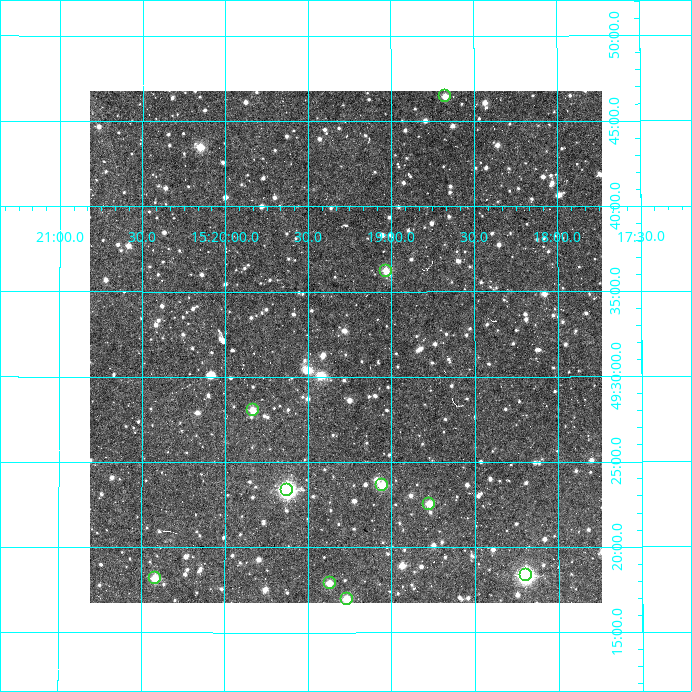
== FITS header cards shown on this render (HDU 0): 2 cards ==
NAXIS1  =                  512
NAXIS2  =                  512

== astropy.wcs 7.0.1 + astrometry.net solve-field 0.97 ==
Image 512 x 512 px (HDU 0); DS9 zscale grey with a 90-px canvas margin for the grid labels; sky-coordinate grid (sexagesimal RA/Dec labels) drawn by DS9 from the SOLVED WCS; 10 Tycho-2 reference stars matched to detected sources circled (green)
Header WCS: RA---TAN/DEC--TAN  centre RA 15:19:17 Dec +49:32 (229.82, +49.53 deg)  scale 3.52 arcsec/px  FOV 30.0' x 30.0'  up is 0 deg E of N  parity normal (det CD < 0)
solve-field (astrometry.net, Tycho-2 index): VERIFIED the header's WCS against the Tycho-2 star catalogue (verified at 2 index scales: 10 matches each, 0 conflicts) and refined it, rather than solving blind
Solved WCS: RA---TAN-SIP/DEC--TAN-SIP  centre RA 15:19:16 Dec +49:32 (229.82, +49.53 deg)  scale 3.51 arcsec/px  FOV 30.0' x 30.0'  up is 0 deg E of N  parity normal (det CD < 0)
The solver's refit moves the header's centre by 1.4 arcsec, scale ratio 0.9992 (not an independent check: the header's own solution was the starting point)
Tycho-2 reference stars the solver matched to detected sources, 10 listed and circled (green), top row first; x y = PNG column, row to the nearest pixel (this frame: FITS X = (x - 90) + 1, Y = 512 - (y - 91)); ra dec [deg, ICRS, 3 dp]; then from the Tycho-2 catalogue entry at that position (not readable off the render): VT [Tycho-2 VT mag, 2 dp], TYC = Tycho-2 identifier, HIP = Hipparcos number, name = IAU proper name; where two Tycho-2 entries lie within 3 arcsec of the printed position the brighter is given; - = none
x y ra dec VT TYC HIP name
445 96 229.668 +49.774 12.73 3485-970-1 - -
386 271 229.758 +49.604 12.03 3485-779-1 - -
253 410 229.958 +49.467 11.90 3485-215-1 - -
382 485 229.763 +49.394 11.79 3485-551-1 - -
287 490 229.906 +49.390 9.38 3485-976-1 - -
429 504 229.693 +49.376 12.13 3485-465-1 - -
526 575 229.549 +49.305 9.52 3485-1087-1 74882 -
155 578 230.105 +49.303 11.61 3485-705-1 - -
330 583 229.842 +49.298 12.03 3485-889-1 - -
347 599 229.817 +49.283 11.49 3485-132-1 - -